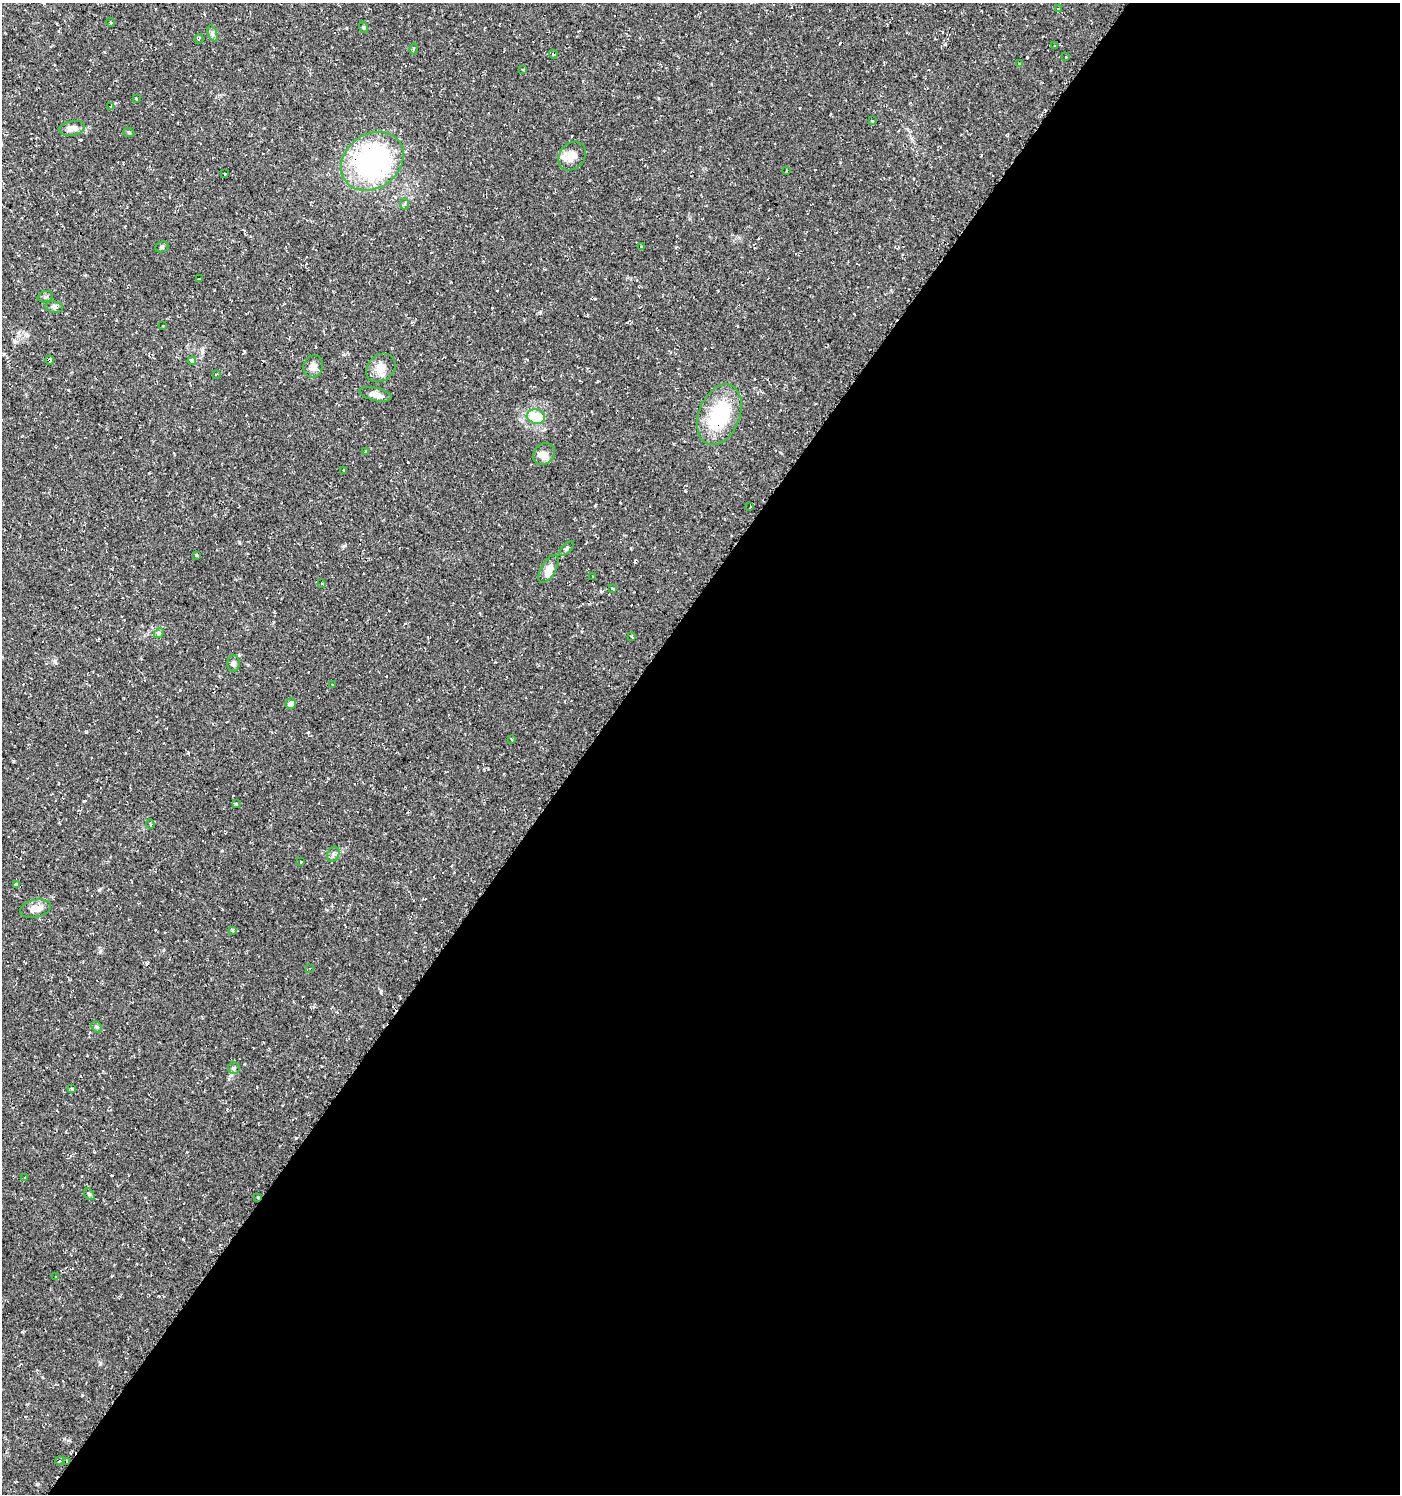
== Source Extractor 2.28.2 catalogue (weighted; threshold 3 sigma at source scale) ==
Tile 12 of 4 x 4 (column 4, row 3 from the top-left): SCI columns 4442-5839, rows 1493-2984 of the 6013 x 5974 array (HDU 1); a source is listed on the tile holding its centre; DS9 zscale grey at full resolution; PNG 1402 x 1496 px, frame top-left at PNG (2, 3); each listed source drawn as its Kron ellipse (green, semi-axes under 4 px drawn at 4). Shown black and unused: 58% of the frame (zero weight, under 2 of 3 exposures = <1% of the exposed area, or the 3 px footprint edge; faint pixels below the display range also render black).
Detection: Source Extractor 2.28.2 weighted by HDU 2 'WHT'; one run over the whole footprint, this tile lists its part. Background 0.0374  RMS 0.004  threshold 0.018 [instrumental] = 3 sigma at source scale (4.5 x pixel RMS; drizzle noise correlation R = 1.50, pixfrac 1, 0.0396/0.0396 arcsec/px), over >= 5 px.
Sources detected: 81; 12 cosmic-ray / hot-pixel residue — neither listed nor drawn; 1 inside a brighter listed object's ellipse — not listed separately; the other 68 listed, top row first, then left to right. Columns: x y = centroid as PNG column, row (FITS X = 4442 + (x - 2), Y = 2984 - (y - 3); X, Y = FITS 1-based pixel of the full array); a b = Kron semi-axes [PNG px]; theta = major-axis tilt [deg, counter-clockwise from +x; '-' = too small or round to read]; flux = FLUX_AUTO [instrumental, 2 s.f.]
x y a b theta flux
1058 9 3 3 - 0.78
110 22 4 3 - 0.42
363 27 6 3 -71 0.42
212 34 8 4 -71 0.87
199 39 5 3 - 0.61
1055 46 3 2 - 0.32
414 49 5 2 - 0.34
553 54 4 3 - 0.48
1066 57 3 2 - 0.71
1020 64 3 3 - 0.96
523 70 4 2 - 0.5
136 99 3 3 - 1
110 106 4 3 - 0.51
872 121 3 3 - 0.55
72 128 13 7 11 2.1
129 133 6 3 -21 0.45
572 156 15 12 49 4.5
372 161 33 27 36 77
787 171 3 2 - 0.26
224 174 3 2 - 0.49
404 204 5 4 - 0.65
162 247 7 5 21 0.63
642 247 3 3 - 0.51
199 279 3 3 - 1.2
45 297 8 5 18 0.72
54 307 9 5 -10 1.1
163 326 3 2 - 0.63
50 360 4 3 - 15
192 361 4 3 - 3
313 366 11 9 68 2.3
381 368 16 13 40 4.2
217 374 3 3 - 0.36
376 394 16 6 -13 2.6
719 415 32 20 68 24
536 417 9 7 -16 11
365 452 3 2 - 0.59
544 454 12 9 50 2.9
344 471 3 3 - 0.9
750 507 4 2 - 0.49
566 548 9 4 45 0.73
196 555 4 3 - 0.4
549 569 15 7 60 2.9
593 576 3 3 - 0.87
322 584 3 3 - 1.3
612 588 3 3 - 1.6
159 633 5 4 - 0.52
631 636 3 3 - 0.42
234 664 8 6 88 1.2
332 685 3 3 - 0.78
291 704 5 5 - 2.1
511 739 3 3 - 0.85
236 804 3 2 - 0.57
150 824 4 4 - 0.49
333 854 8 6 68 1
301 862 3 3 - 0.65
16 884 4 3 - 0.92
35 909 16 9 12 3.5
232 930 4 3 - 0.56
310 968 3 2 - 0.31
97 1027 6 4 -45 0.65
234 1068 6 6 - 0.75
72 1089 4 3 - 1.4
25 1178 4 3 - 0.36
89 1194 7 3 -53 0.62
258 1198 4 2 - 0.56
56 1277 3 2 - 0.34
60 1461 4 3 - 0.67
66 1461 3 2 - 0.44
Overlapping masked pixels (flux is a lower limit): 4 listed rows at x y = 50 360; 719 415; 258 1198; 66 1461
Unlisted compact peaks at least as high as the median listed source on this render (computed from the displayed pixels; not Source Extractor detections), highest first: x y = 99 890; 86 732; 84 801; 55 661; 100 951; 344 546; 540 312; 100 1363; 82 1395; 381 991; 685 491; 188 753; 68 390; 147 963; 244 351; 80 192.